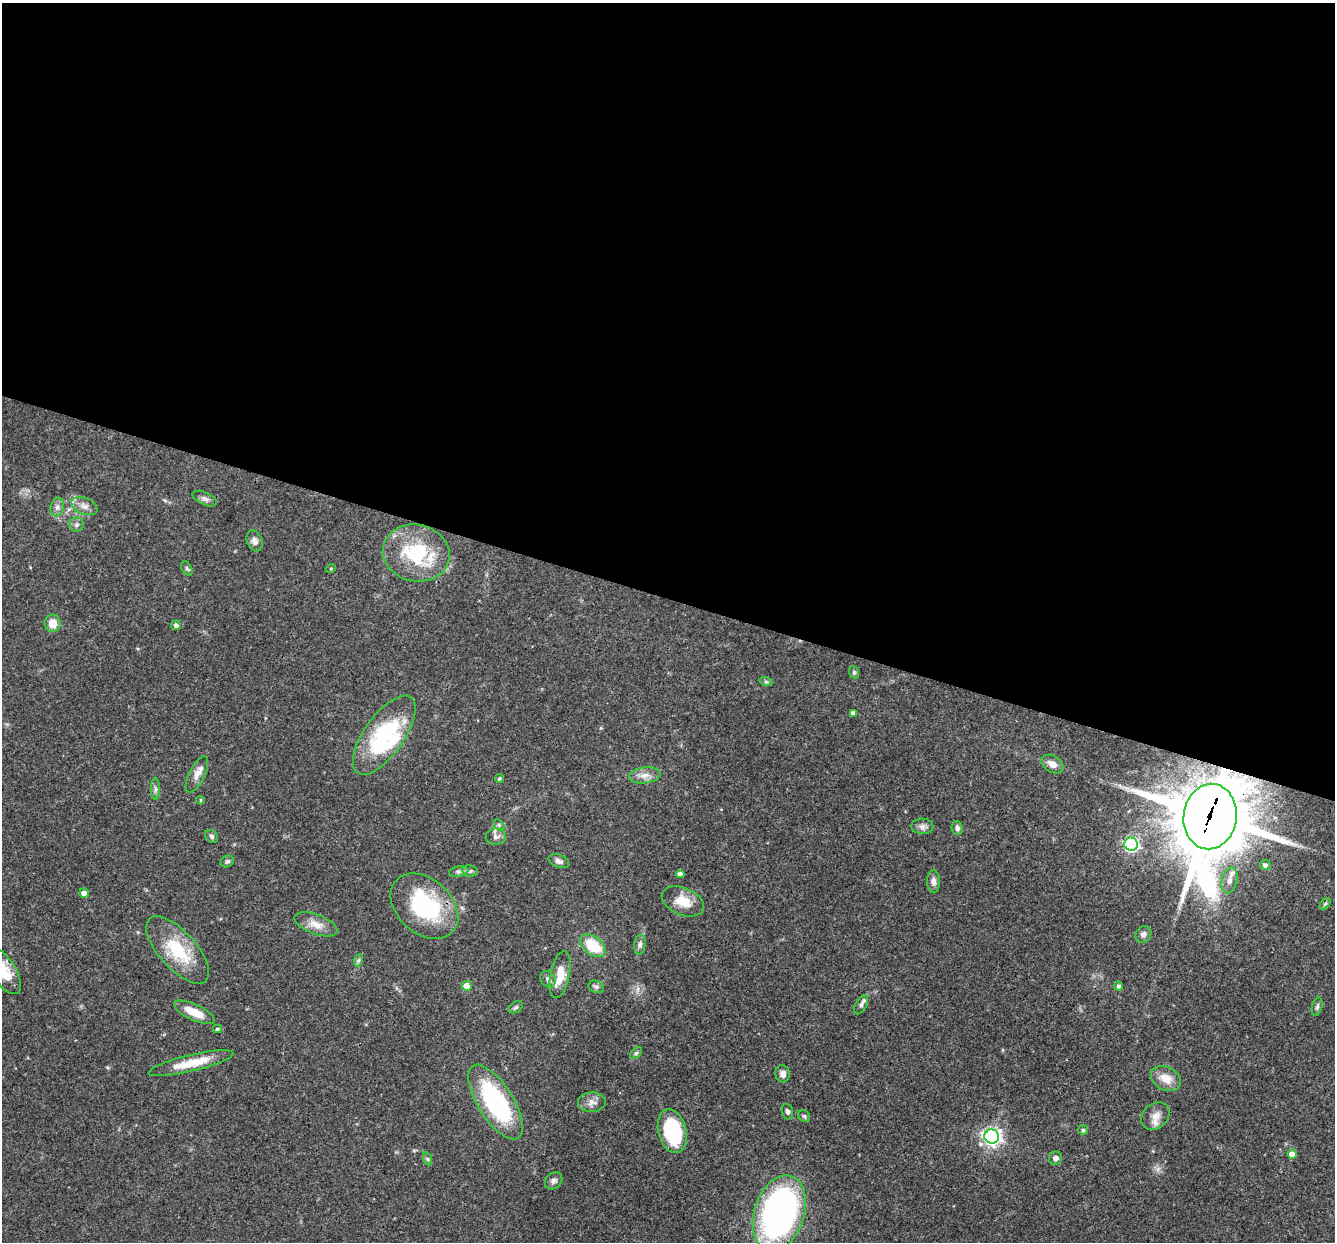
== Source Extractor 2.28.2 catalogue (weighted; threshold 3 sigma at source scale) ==
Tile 3 of 4 x 4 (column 3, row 1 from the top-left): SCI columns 2666-3998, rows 3980-5219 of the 5330 x 5347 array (HDU 1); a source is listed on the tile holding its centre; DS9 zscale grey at full resolution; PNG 1337 x 1244 px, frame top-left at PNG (2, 3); each listed source drawn as its Kron ellipse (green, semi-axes under 4 px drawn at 4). Shown black and unused: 48% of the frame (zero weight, under 3 of 4 exposures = <1% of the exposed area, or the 3 px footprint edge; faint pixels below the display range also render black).
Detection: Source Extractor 2.28.2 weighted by HDU 2 'WHT'; one run over the whole footprint, this tile lists its part. Background 0.0579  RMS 0.0032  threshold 0.0146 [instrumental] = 3 sigma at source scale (4.5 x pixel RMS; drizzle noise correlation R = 1.50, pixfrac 1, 0.05/0.05 arcsec/px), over >= 5 px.
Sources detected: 74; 1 inside a brighter object's white glare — neither listed nor drawn; the other 73 listed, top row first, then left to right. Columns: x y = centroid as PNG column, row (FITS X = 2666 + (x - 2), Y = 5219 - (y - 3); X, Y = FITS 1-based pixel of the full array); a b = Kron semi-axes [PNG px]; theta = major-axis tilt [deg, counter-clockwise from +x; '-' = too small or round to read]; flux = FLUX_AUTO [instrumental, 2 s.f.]
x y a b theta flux
205 499 13 6 -25 1.2
84 506 14 8 -23 2.1
57 507 9 6 74 1.4
77 525 7 7 - 0.95
255 541 11 7 -70 1.7
416 553 33 28 -13 24
187 568 7 5 -62 0.66
331 568 5 3 - 0.29
52 623 9 8 - 4
176 625 5 4 - 1.1
854 672 6 5 - 0.51
766 682 6 4 -18 0.53
853 713 4 4 - 1.3
384 735 46 20 55 32
1052 764 12 8 -31 2.6
197 774 20 8 64 2.6
645 775 16 8 7 2.5
499 779 4 4 - 0.53
155 789 10 4 -90 0.89
200 800 4 3 - 0.32
1210 817 33 26 82 3000
499 825 6 4 -45 0.58
922 826 11 7 -3 1.4
957 828 7 5 -85 1.2
211 836 7 5 -46 0.78
496 837 10 8 6 1.6
1131 844 7 6 - 64
227 861 7 5 29 0.79
559 861 11 6 -22 1.3
1265 865 5 5 - 1
470 871 8 5 -8 0.82
459 872 10 5 9 0.96
680 874 4 4 - 1.9
1229 880 13 7 76 2.4
934 881 11 6 -88 1.5
84 893 5 4 - 2.1
683 901 22 13 -23 6
1325 904 6 4 44 0.46
424 906 38 27 -42 33
316 924 22 9 -20 3.7
1143 934 9 7 56 1.4
640 945 10 5 84 1.1
593 946 14 9 -37 11
178 950 42 18 -48 16
359 960 6 4 70 0.55
4 971 26 12 -58 8
560 975 24 9 78 6.1
548 979 9 7 -54 1.1
467 986 5 5 - 5
1119 986 4 4 - 0.87
596 987 8 6 -21 0.77
861 1005 10 5 62 1
516 1007 8 5 30 0.64
1317 1007 9 5 76 0.73
194 1012 22 8 -24 5.6
217 1029 5 4 - 0.56
636 1053 7 4 44 0.62
191 1063 44 8 13 8
783 1074 8 7 - 1.6
1166 1079 16 11 -28 4.6
495 1102 42 17 -58 43
592 1102 14 10 1 2.2
787 1112 8 5 -74 0.8
804 1116 6 5 - 0.52
1155 1116 15 12 41 3.2
1083 1130 5 5 - 0.68
672 1131 22 14 -76 26
992 1137 7 7 - 130
1292 1154 5 4 - 2.7
1056 1158 6 6 - 1.3
428 1159 7 4 -71 0.55
553 1181 9 7 43 1.3
779 1213 39 25 72 110
Overlapping masked pixels (flux is a lower limit): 2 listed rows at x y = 1210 817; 424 906
Isophote crosses this tile's border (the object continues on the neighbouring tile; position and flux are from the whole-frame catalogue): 2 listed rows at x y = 4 971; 779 1213